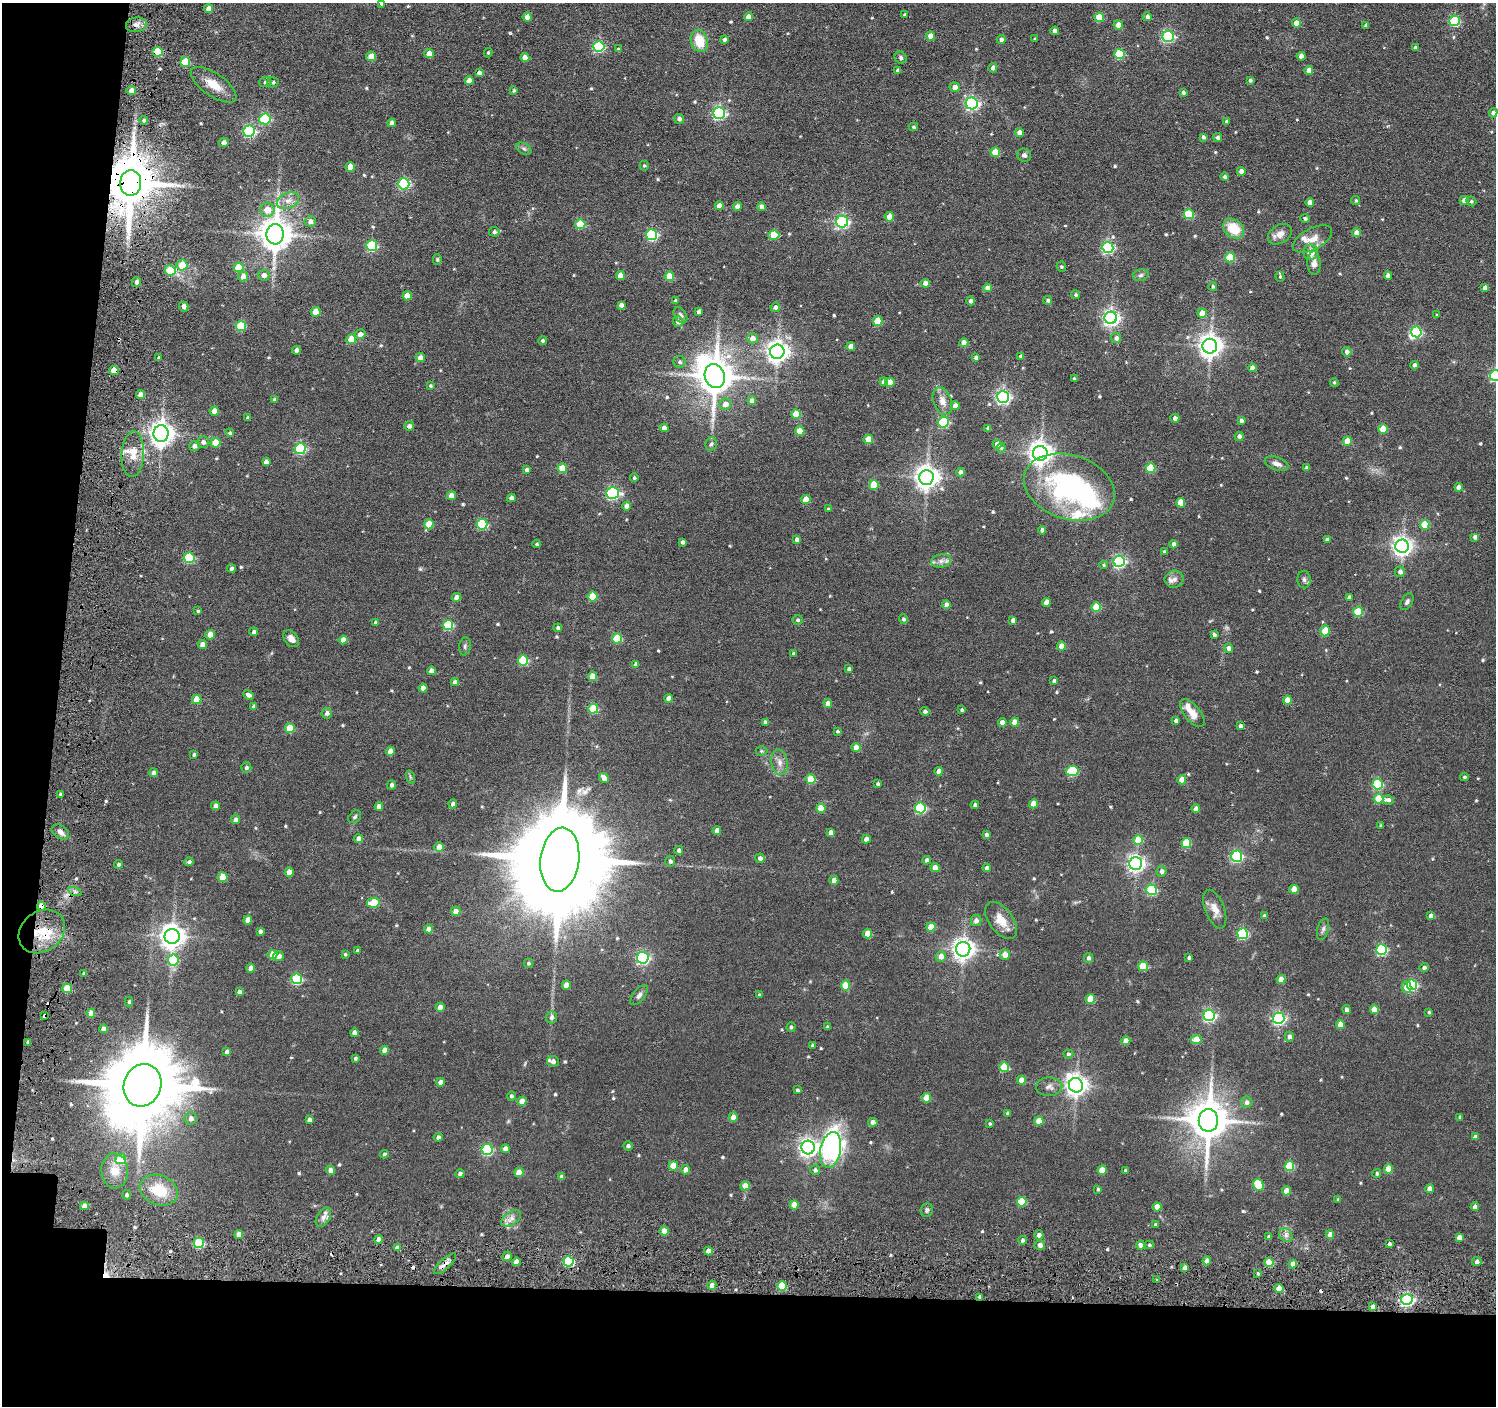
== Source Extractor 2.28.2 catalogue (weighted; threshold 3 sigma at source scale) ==
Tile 7 of 3 x 3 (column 1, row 3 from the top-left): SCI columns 61-1554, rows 164-1567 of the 4603 x 4632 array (HDU 1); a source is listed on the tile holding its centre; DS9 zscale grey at full resolution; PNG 1498 x 1408 px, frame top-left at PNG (2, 3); each listed source drawn as its Kron ellipse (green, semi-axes under 4 px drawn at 4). Shown black and unused: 12% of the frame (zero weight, under 3 of 6 exposures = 5% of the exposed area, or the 3 px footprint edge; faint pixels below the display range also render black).
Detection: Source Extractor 2.28.2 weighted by HDU 2 'WHT'; one run over the whole footprint, this tile lists its part. Background 0.0636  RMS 0.0085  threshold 0.0349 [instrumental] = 3 sigma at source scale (4.09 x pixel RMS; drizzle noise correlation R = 1.36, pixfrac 0.8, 0.05/0.05 arcsec/px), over >= 5 px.
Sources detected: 606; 1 too faint to see at this stretch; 2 inside a brighter object's white glare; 5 cosmic-ray / hot-pixel residue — neither listed nor drawn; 5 inside a brighter listed object's ellipse — not listed separately; of the other 593, all 500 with FLUX_AUTO >= 1.04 (the completeness limit of this list) listed and drawn (93 fainter detections not listed), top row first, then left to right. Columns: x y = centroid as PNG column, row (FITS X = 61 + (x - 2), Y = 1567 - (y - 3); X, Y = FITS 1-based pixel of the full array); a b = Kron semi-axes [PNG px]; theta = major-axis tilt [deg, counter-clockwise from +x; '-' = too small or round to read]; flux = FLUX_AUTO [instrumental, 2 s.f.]
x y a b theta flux
381 4 4 4 - 1.1
209 9 4 4 - 5.9
905 14 4 4 - 1.3
527 17 4 4 - 7.6
748 17 4 4 - 6
1099 17 5 4 - 21
1147 17 4 4 - 2.4
1455 21 5 5 - 63
1296 23 4 4 - 7.8
136 25 10 7 9 4.3
1118 25 4 4 - 6.8
1366 25 4 3 - 1.6
1055 31 4 4 - 4.9
930 36 4 4 - 4.9
1168 36 6 5 - 97
1001 39 4 4 - 2.2
1035 39 3 3 - 1.1
724 40 4 4 - 2.2
699 41 11 8 -75 19
599 46 5 5 - 79
1415 48 4 4 - 2.3
618 49 4 3 - 1.3
157 52 5 4 - 27
429 53 5 4 - 8.6
488 53 4 3 - 1.1
1119 54 5 5 - 42
371 56 5 4 - 11
1301 56 4 4 - 4.6
525 58 4 4 - 7.5
901 58 6 5 - 1.6
185 62 5 5 - 29
993 68 4 4 - 3.3
1309 70 4 4 - 6.1
898 71 4 4 - 3.1
479 73 4 4 - 2.7
1250 80 3 3 - 1.4
469 81 4 4 - 5.9
265 82 6 5 - 1.5
273 82 6 5 - 2
214 85 26 11 -34 13
955 87 5 5 - 5.9
131 91 5 4 - 5.2
514 91 4 4 - 1.3
1183 92 4 3 - 1.5
972 103 6 6 - 160
719 113 6 5 - 120
1493 113 5 4 - 3.1
265 119 5 5 - 65
679 119 5 5 - 2.7
144 120 4 4 - 2
1226 121 4 4 - 1.4
391 123 4 4 - 4.8
913 127 4 4 - 1.2
249 131 6 5 - 110
1019 132 4 4 - 4.9
1203 137 3 3 - 1.7
1218 138 4 4 - 2.2
224 142 5 4 - 3.4
524 149 8 5 -29 1.9
995 152 5 4 - 19
1024 155 7 7 - 2.2
644 166 5 4 - 1.2
350 167 4 4 - 9.9
1241 171 4 4 - 5
1225 177 4 4 - 1.7
131 183 13 10 86 4300
404 184 6 5 - 82
1356 200 5 4 - 1.2
1464 200 4 4 - 5.5
288 201 11 8 23 5.5
1471 201 5 4 - 1.3
1310 203 4 4 - 6.7
719 206 4 4 - 7.9
737 207 4 4 - 5.5
761 207 4 4 - 4.7
267 210 7 7 - 9.3
1189 214 5 5 - 33
889 217 4 4 - 11
1305 218 4 4 - 1.8
310 221 5 5 - 3.7
842 222 6 6 - 140
580 224 5 5 - 30
1234 229 11 8 -39 20
494 232 5 5 - 2
1356 233 4 4 - 6
275 234 10 8 87 1500
1280 234 13 9 31 5.9
652 235 5 5 - 89
774 235 5 4 - 19
1313 239 21 10 28 9.4
372 246 5 5 - 60
1108 247 5 5 - 110
1311 252 8 7 - 9.1
1230 257 5 5 - 29
437 260 5 4 - 1
1314 263 12 6 -89 4.9
182 265 5 5 - 14
238 267 5 5 - 15
1061 267 5 4 - 1.2
170 270 5 5 - 29
264 275 6 5 - 3.7
620 275 4 4 - 9.5
1141 275 8 5 17 1.9
243 276 5 5 - 6.6
669 276 5 4 - 17
1280 276 5 4 - 1.2
1388 276 4 4 - 4.5
136 282 5 4 - 3.1
925 283 4 4 - 4.7
1213 286 4 4 - 1.4
987 288 4 4 - 5.8
1485 288 4 4 - 3.4
1076 295 4 4 - 1.5
407 296 5 4 - 10
1048 300 4 4 - 1.8
676 301 4 3 - 1.5
971 301 4 4 - 3
621 305 4 4 - 3.7
184 307 5 4 - 3
775 307 5 4 - 2.7
316 312 5 5 - 13
699 312 4 4 - 3.9
1202 313 4 4 - 11
680 315 9 5 -57 2.1
1437 315 3 3 - 1.2
1111 318 6 6 - 270
878 321 5 5 - 22
678 322 5 5 - 4
241 326 5 5 - 37
1416 332 5 5 - 72
360 334 5 4 - 4.3
752 338 5 5 - 5.9
1116 338 5 5 - 3.5
351 339 5 5 - 18
543 341 4 4 - 1.6
964 343 4 4 - 8.7
1210 346 7 7 - 640
851 347 4 4 - 7.5
297 350 4 4 - 3.4
777 352 7 7 - 530
1347 352 5 4 - 3.4
1021 356 4 4 - 2.2
159 358 3 3 - 1.4
420 358 4 4 - 6.2
976 358 4 4 - 3
680 362 6 6 - 1.9
1415 365 4 4 - 2.6
1252 368 4 4 - 4.8
114 370 5 4 - 13
715 376 12 10 -69 2100
1495 376 5 5 - 88
1074 379 4 3 - 1.8
884 382 4 4 - 4.2
890 382 5 4 - 9.5
1334 382 4 3 - 1.1
430 386 4 4 - 1.1
141 395 4 4 - 6.8
1003 397 6 6 - 190
275 400 4 4 - 2.7
752 401 4 4 - 4.5
942 401 14 9 -70 6.6
725 404 6 5 - 5.7
955 406 4 4 - 5.5
214 411 5 4 - 6.6
796 414 5 4 - 23
247 418 3 3 - 1.1
1175 418 4 4 - 3.2
1241 421 4 4 - 2.2
944 422 5 5 - 69
409 426 5 4 - 3
664 428 4 4 - 4.5
988 428 4 3 - 2.1
1383 429 5 4 - 19
800 431 4 4 - 15
230 433 4 4 - 1.4
161 434 8 7 - 670
1239 436 4 4 - 2.6
868 439 5 4 - 12
1347 441 4 4 - 14
203 442 5 5 - 3
215 443 5 5 - 15
711 444 7 5 76 1.7
997 444 4 4 - 4.6
194 446 5 5 - 3
1001 448 5 4 - 1.1
300 449 5 5 - 81
1040 453 7 7 - 660
133 454 23 11 87 14
266 462 4 4 - 3.2
1277 464 12 6 -21 4.1
562 468 5 4 - 14
1150 468 5 5 - 29
1307 468 4 4 - 2.6
527 470 4 4 - 2.3
960 472 4 4 - 3.7
926 477 7 7 - 670
634 478 4 4 - 1.5
874 485 5 5 - 23
1069 487 47 32 -18 140
1459 487 4 4 - 4.8
612 493 6 5 - 130
451 495 4 4 - 7.4
511 498 4 4 - 3.9
806 500 5 4 - 12
1181 503 5 4 - 16
627 506 4 4 - 4.4
828 509 4 4 - 1.2
429 524 5 5 - 17
482 524 5 5 - 60
1424 525 5 5 - 22
1042 530 4 4 - 2.4
1475 537 4 4 - 3.5
797 539 4 4 - 2.6
1327 540 4 4 - 3
683 542 4 4 - 2.5
537 544 4 3 - 1.2
1174 544 4 4 - 4
1402 546 6 6 - 410
1164 552 4 3 - 1.7
189 558 5 5 - 51
941 561 10 6 10 4
1119 561 5 5 - 130
1104 565 4 4 - 1.1
231 569 4 4 - 2.4
1400 572 5 5 - 3.2
1174 579 9 8 - 3.5
1304 580 9 6 -87 2.3
592 596 5 5 - 24
456 597 4 4 - 5.4
1349 597 4 4 - 2.5
1046 602 4 4 - 8.2
1407 602 9 5 61 2.2
946 605 4 4 - 4.9
1096 607 5 4 - 23
198 611 4 3 - 1.2
1358 612 5 5 - 31
903 619 4 4 - 1.8
797 620 5 5 - 1.5
1013 620 4 4 - 4
375 623 4 4 - 1.5
448 625 5 5 - 51
558 628 4 4 - 1.7
1325 631 5 4 - 14
254 632 4 4 - 2
210 635 4 4 - 8.6
1214 635 4 3 - 2
617 638 5 5 - 34
291 639 9 6 -49 5
343 640 4 4 - 6.6
202 645 4 4 - 7.5
465 646 9 5 81 1.9
1061 646 4 4 - 9.1
1229 648 4 4 - 3.9
793 654 4 3 - 1.9
523 660 5 5 - 43
636 664 4 4 - 3.1
849 669 4 4 - 2.3
431 671 4 4 - 4.3
592 676 4 4 - 14
1054 681 4 4 - 1.9
455 682 4 4 - 3.7
423 688 4 4 - 5.6
249 695 5 4 - 2.6
197 699 5 4 - 14
669 699 4 4 - 7.1
1287 700 4 4 - 11
828 703 4 4 - 5.5
254 707 4 4 - 2.6
593 709 5 5 - 32
962 710 4 3 - 1.2
925 711 4 4 - 2.4
327 713 5 5 - 2.7
1192 713 17 8 -50 9.7
1176 721 4 4 - 2.8
765 722 4 4 - 3.1
1002 722 4 4 - 4.7
1015 722 4 4 - 9.7
1240 726 4 4 - 2.7
290 728 5 5 - 24
837 731 4 4 - 1.2
856 748 4 4 - 8.5
390 751 4 4 - 6.6
761 751 6 5 - 1.1
194 755 4 4 - 1.3
780 762 13 8 -78 5.2
246 768 5 5 - 1.7
939 771 4 4 - 5.9
1072 771 6 5 - 52
153 773 4 4 - 2.8
410 777 7 4 -72 1.2
1464 777 4 3 - 1.2
604 778 5 4 - 5.3
811 779 5 5 - 25
1182 780 4 4 - 9.8
878 784 3 3 - 1.7
1378 784 5 5 - 57
392 785 4 4 - 2.5
60 794 4 3 - 1.2
1378 799 5 5 - 20
1388 800 5 4 - 2.3
453 804 4 4 - 2.9
1034 804 4 4 - 13
975 805 4 4 - 2
216 806 4 4 - 3.8
379 806 4 4 - 4.3
821 808 4 4 - 14
920 808 5 5 - 78
1196 809 4 4 - 4.8
355 817 7 5 45 1.5
235 820 4 4 - 3.2
1381 825 3 3 - 1.2
717 831 4 4 - 5.4
60 832 9 6 -36 4.3
830 832 4 4 - 4
986 834 4 4 - 2.2
358 839 4 4 - 4.6
866 839 4 4 - 4.9
1138 840 5 4 - 19
1186 843 5 5 - 25
439 847 5 4 - 7.7
679 850 4 4 - 2.8
1237 856 5 5 - 98
760 858 5 4 - 2.6
560 860 32 19 83 26000
927 860 4 4 - 2.7
670 861 5 5 - 2.1
189 862 4 4 - 1.8
1136 863 6 6 - 290
118 864 4 4 - 1.7
935 868 4 4 - 8.3
987 868 4 4 - 4
1162 871 5 5 - 2.9
289 872 4 4 - 7.4
223 877 5 5 - 20
834 880 4 4 - 5.5
1294 889 4 4 - 12
1151 890 5 5 - 59
75 892 7 4 -19 2
373 903 6 5 - 24
41 906 4 4 - 10
1215 909 20 9 -69 7.7
456 911 5 4 - 5.5
1264 916 4 3 - 2.1
1431 916 4 4 - 3.7
248 920 4 4 - 7.5
976 920 6 5 - 3.3
1001 920 21 12 -53 12
931 927 4 4 - 15
429 929 4 4 - 6.8
1323 929 11 5 73 2.5
42 931 25 20 37 29
260 931 4 4 - 1.9
868 934 5 4 - 14
1242 934 5 5 - 78
172 936 7 7 - 720
963 949 7 7 - 520
1382 950 5 5 - 82
357 951 3 3 - 2.1
345 954 4 3 - 1.1
272 955 5 4 - 12
1005 955 5 5 - 8.8
278 956 5 5 - 4.6
941 956 5 5 - 5.3
643 958 6 6 - 140
1088 958 5 4 - 2.3
1189 958 3 3 - 1.4
173 960 6 5 - 39
528 963 4 4 - 1.5
1143 966 5 5 - 25
1424 967 5 4 - 2
251 968 4 4 - 4.9
84 973 4 3 - 1.8
297 979 5 5 - 66
1281 979 4 4 - 8.1
566 985 4 4 - 7.1
845 985 5 4 - 19
1412 985 5 5 - 75
1406 987 6 4 -77 6.7
67 988 5 4 - 21
239 992 4 4 - 2.5
639 995 12 6 50 3
759 995 4 3 - 1.1
1090 999 5 4 - 19
129 1002 5 4 - 1.4
440 1007 4 4 - 7.2
1374 1009 4 4 - 8.5
1347 1010 4 4 - 2.5
1429 1012 3 3 - 1.1
91 1013 4 4 - 8.6
45 1015 4 3 - 8.1
1209 1015 6 5 - 130
552 1017 6 5 - 2.5
1279 1018 6 5 - 150
1341 1024 4 4 - 9.5
791 1027 4 4 - 1.3
827 1027 3 3 - 1.4
103 1029 4 4 - 4.2
354 1033 4 4 - 4.5
1289 1037 5 4 - 3.5
1196 1039 5 4 - 10
1126 1041 4 4 - 6.7
28 1043 4 3 - 2.7
812 1045 4 3 - 1.3
384 1050 4 4 - 8
227 1052 4 4 - 3.2
1068 1054 5 4 - 1.5
355 1058 3 3 - 1.3
553 1061 6 5 - 3.5
1004 1067 5 5 - 29
1021 1080 4 4 - 8
440 1082 4 4 - 5
142 1085 21 18 69 11000
1076 1085 7 7 - 550
1049 1087 13 9 2 4.3
797 1090 4 3 - 1.2
511 1096 4 4 - 1.7
927 1098 5 4 - 15
522 1101 4 4 - 9.4
1247 1102 6 5 - 2.8
1008 1113 4 3 - 1.7
733 1117 4 4 - 5.2
1460 1117 4 3 - 1.2
191 1118 6 6 - 3.6
309 1120 4 4 - 2.7
1208 1120 11 9 89 2500
1039 1121 4 4 - 13
873 1122 4 4 - 4.2
990 1123 4 3 - 1.1
438 1137 4 4 - 2.7
1475 1137 4 4 - 3.1
628 1146 5 4 - 1.9
808 1147 7 6 - 330
505 1149 4 4 - 4.3
487 1150 5 5 - 71
830 1150 18 10 78 230
384 1154 4 4 - 1.3
121 1159 5 5 - 25
673 1166 4 4 - 18
1289 1166 5 5 - 32
1388 1169 4 4 - 15
330 1170 4 4 - 3.9
686 1170 5 4 - 5.4
815 1170 5 5 - 2.3
1102 1170 5 4 - 12
115 1171 17 13 -86 13
1125 1171 3 3 - 1.1
519 1172 4 4 - 11
1377 1173 4 4 - 1.6
460 1174 4 4 - 2.6
562 1177 4 4 - 3.8
1258 1185 6 5 - 34
745 1186 5 4 - 9.4
1098 1189 3 3 - 1.1
1430 1189 4 4 - 5.8
159 1190 19 14 -21 24
1286 1191 4 4 - 9.2
127 1195 5 4 - 2
1338 1199 4 3 - 1.4
1022 1202 5 5 - 28
794 1205 4 4 - 9.8
84 1206 4 4 - 5
1157 1207 4 4 - 11
1475 1207 4 4 - 3.7
927 1210 7 6 - 1.9
323 1217 11 6 60 3.8
511 1218 11 6 33 4.3
1155 1224 3 3 - 1.1
664 1231 4 4 - 9.2
239 1235 4 4 - 7.8
1039 1235 4 4 - 3.5
1286 1235 7 6 - 2.7
1330 1235 4 4 - 6.3
1269 1237 3 3 - 1.8
1459 1237 4 4 - 4.8
379 1239 4 4 - 4.9
1022 1240 4 4 - 2.2
199 1243 5 5 - 48
1389 1244 3 3 - 1.9
1040 1245 5 5 - 3.6
1140 1245 4 4 - 4.2
1149 1245 4 4 - 1
397 1248 4 4 - 3.6
708 1251 4 4 - 5.6
507 1256 5 4 - 3.4
569 1261 5 5 - 65
1207 1261 4 4 - 5
516 1262 4 4 - 5.7
1269 1262 4 4 - 20
1477 1262 4 4 - 3
445 1264 14 5 42 4.2
1293 1264 4 4 - 6.4
1185 1268 4 4 - 3.8
1258 1274 4 3 - 1.4
1157 1280 3 3 - 1.2
712 1285 4 4 - 4.5
782 1286 5 5 - 28
1279 1288 4 4 - 13
980 1297 4 4 - 2.2
1407 1300 6 5 - 160
1373 1307 4 4 - 3.7
Overlapping masked pixels (flux is a lower limit): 9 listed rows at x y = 157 52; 131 183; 114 370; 41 906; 42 931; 45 1015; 569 1261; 445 1264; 980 1297
Isophote crosses this tile's border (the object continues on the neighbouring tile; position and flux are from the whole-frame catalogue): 2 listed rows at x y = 381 4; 1495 376